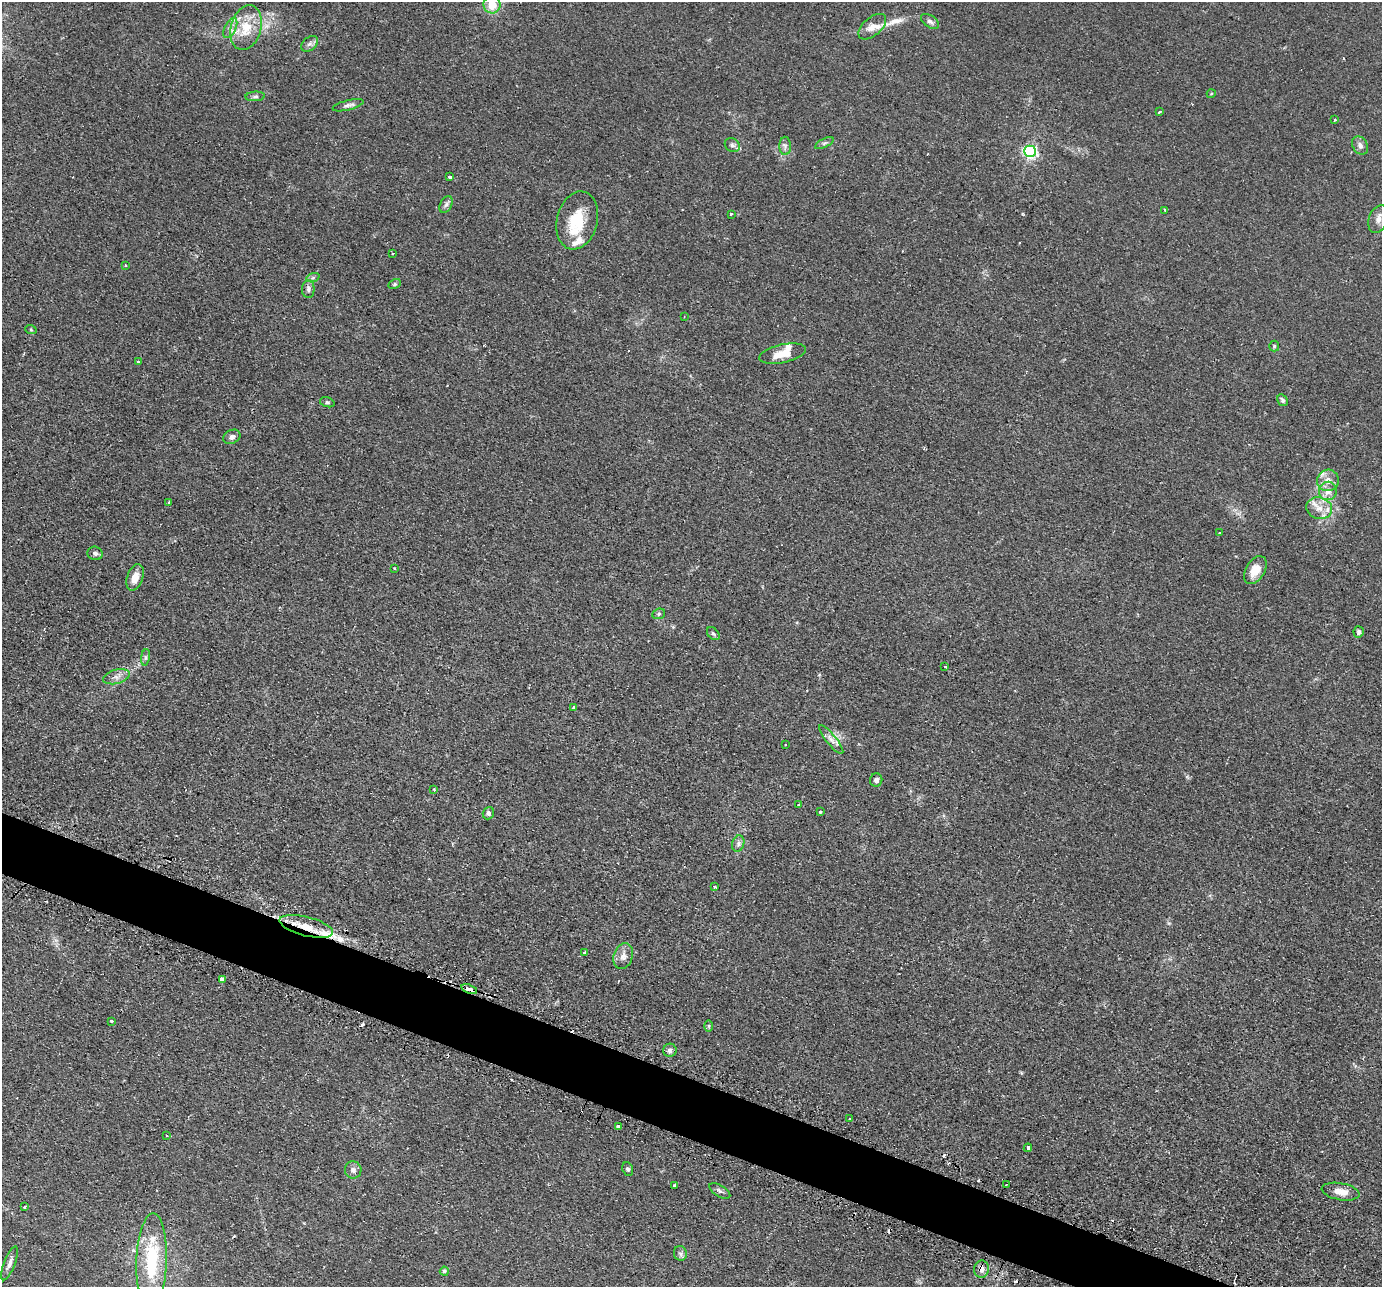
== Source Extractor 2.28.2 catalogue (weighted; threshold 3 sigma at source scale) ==
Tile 6 of 4 x 4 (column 2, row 2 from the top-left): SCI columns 1410-2789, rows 2868-4152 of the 5579 x 5601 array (HDU 1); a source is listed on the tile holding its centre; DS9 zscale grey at full resolution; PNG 1384 x 1289 px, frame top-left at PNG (2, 2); each listed source drawn as its Kron ellipse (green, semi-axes under 4 px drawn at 4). Shown black and unused: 4% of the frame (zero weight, under 2 of 3 exposures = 3% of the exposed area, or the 3 px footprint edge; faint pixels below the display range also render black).
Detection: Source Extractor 2.28.2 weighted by HDU 2 'WHT'; one run over the whole footprint, this tile lists its part. Background 0.0305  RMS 0.0054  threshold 0.0242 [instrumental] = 3 sigma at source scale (4.5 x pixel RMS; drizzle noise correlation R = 1.50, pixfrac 1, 0.05/0.05 arcsec/px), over >= 5 px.
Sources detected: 105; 11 cosmic-ray / hot-pixel residue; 1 long thin detection or spike segment (spike, bleed or trail) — neither listed nor drawn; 9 inside a brighter listed object's ellipse — not listed separately; the other 84 listed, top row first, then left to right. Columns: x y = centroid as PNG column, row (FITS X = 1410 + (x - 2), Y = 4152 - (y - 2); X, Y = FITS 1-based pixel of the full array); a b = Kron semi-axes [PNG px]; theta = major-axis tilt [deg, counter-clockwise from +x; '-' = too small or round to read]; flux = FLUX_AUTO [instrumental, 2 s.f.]
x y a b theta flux
492 5 9 8 - 9.6
930 21 10 6 -35 1.8
872 27 16 9 41 5
230 28 11 5 65 2.5
246 28 23 15 74 15
310 44 9 6 39 1.8
1211 94 4 3 - 0.52
255 96 10 5 5 1.2
348 105 16 5 13 2.1
1159 112 3 2 - 0.85
1335 120 3 3 - 1
824 143 10 4 27 1.2
732 145 8 6 -33 1.5
1360 145 10 7 -60 2.5
785 146 9 5 -88 1.9
1030 151 6 6 - 120
450 177 3 3 - 5.1
446 205 9 5 62 1.7
1165 210 3 3 - 0.8
731 214 3 3 - 1.5
1378 219 14 9 68 3.8
577 220 29 20 76 19
393 254 3 2 - 0.77
125 265 3 2 - 0.48
313 277 7 4 20 1
395 284 6 4 27 0.88
308 289 9 6 90 1.7
684 317 2 2 - 0.37
31 330 6 3 -20 0.71
1274 346 5 5 - 0.67
783 354 24 9 13 8.1
138 362 3 3 - 1
1283 400 6 4 -58 1.2
327 402 7 4 -18 0.91
232 437 9 6 25 2.2
1328 480 11 10 - 4.7
1328 491 9 9 - 4.7
169 502 3 3 - 0.95
1319 508 13 10 -18 5.9
1219 533 3 3 - 0.71
95 553 8 7 - 1.6
394 568 3 3 - 0.44
1255 570 15 9 59 7.6
135 577 13 8 70 6.4
659 614 6 5 - 0.87
1359 632 5 5 - 1.5
713 634 7 5 -47 1.1
145 657 8 4 82 1.2
945 667 3 3 - 1.7
117 677 13 7 15 3.2
573 707 3 3 - 1.2
831 739 18 5 -51 3
785 744 3 3 - 0.75
876 780 7 6 - 1.7
434 789 4 3 - 0.51
798 805 3 3 - 0.48
820 812 3 2 - 1.1
488 813 6 5 - 1.6
738 843 8 6 72 1.7
715 887 3 3 - 1.1
306 926 27 9 -14 11
584 953 3 3 - 0.88
623 956 13 9 72 3.9
222 979 4 3 - 4.8
469 989 8 3 -19 5.1
111 1021 3 3 - 1
709 1026 6 4 90 0.59
670 1050 7 6 - 2.1
850 1119 3 2 - 1
618 1127 4 3 - 2.5
167 1136 3 2 - 0.57
1028 1148 4 3 - 2.4
628 1169 7 5 -66 1.3
353 1170 8 8 - 2.3
674 1185 3 3 - 2.5
1006 1185 2 2 - 0.67
720 1191 12 5 -31 1.5
1340 1192 19 8 -10 5.7
25 1207 3 3 - 1.3
680 1253 7 6 - 1.5
152 1261 48 15 88 37
10 1263 18 5 69 2.6
981 1269 9 7 82 3.4
444 1271 4 4 - 0.9
Overlapping masked pixels (flux is a lower limit): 3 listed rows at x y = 306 926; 469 989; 981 1269
Isophote crosses this tile's border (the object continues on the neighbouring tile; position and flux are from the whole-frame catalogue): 2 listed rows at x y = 492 5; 1378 219